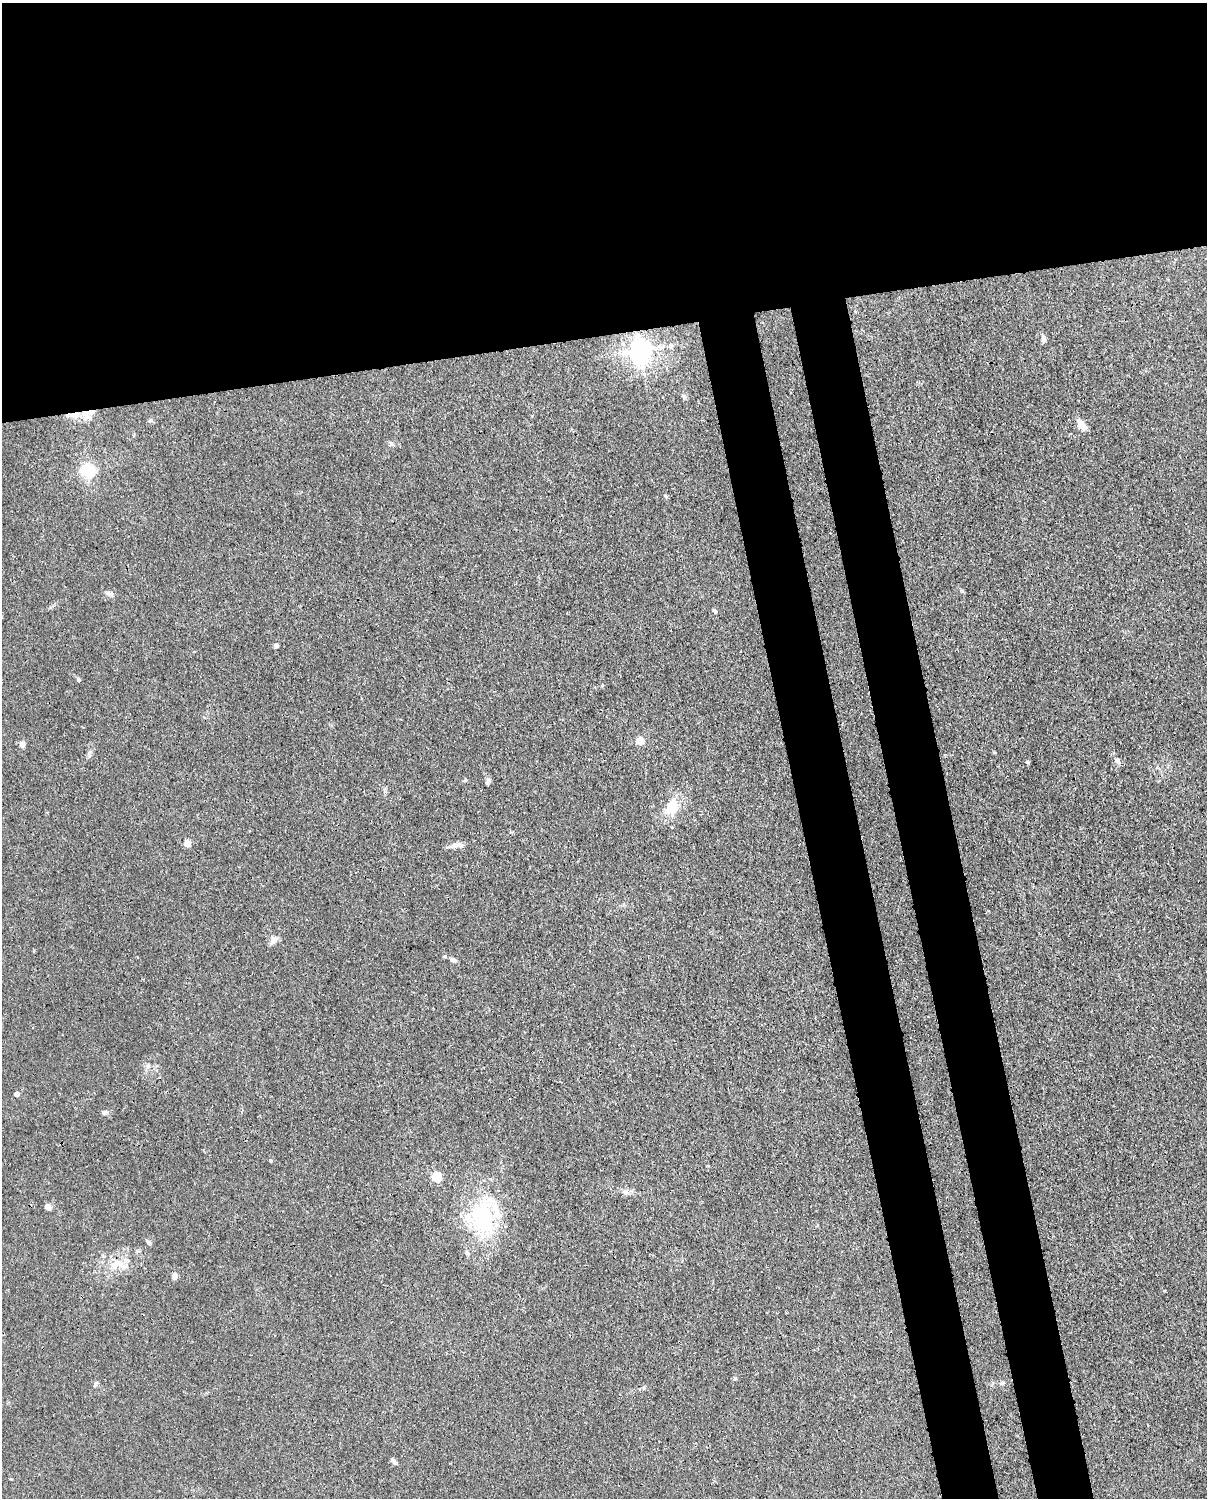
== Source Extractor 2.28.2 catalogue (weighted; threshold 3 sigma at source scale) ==
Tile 2 of 4 x 3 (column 2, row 1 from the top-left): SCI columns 1297-2501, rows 3258-4753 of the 5001 x 4906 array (HDU 1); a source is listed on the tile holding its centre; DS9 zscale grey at full resolution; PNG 1209 x 1500 px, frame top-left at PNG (2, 3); no overlay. Shown black and unused: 30% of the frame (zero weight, under 3 of 4 exposures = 7% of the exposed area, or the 3 px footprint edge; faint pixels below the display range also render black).
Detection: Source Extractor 2.28.2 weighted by HDU 2 'WHT'; one run over the whole footprint, this tile lists its part. Background 0.0269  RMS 0.0028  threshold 0.0128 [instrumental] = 3 sigma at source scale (4.5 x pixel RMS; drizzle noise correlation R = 1.50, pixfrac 1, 0.05/0.05 arcsec/px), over >= 5 px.
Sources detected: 40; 3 inside a brighter listed object's ellipse — not listed separately; the other 37 listed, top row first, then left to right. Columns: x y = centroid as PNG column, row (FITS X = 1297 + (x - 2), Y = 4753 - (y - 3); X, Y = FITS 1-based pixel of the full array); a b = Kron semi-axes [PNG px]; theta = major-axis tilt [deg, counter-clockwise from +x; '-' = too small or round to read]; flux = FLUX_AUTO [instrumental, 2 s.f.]
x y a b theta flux
1044 339 8 5 -90 0.98
640 351 7 7 - 240
684 397 6 4 90 0.43
90 412 14 8 15 2.6
74 416 17 7 -10 2.9
150 420 6 4 2 0.43
1082 425 13 7 -50 2.8
391 443 7 5 -44 0.6
88 471 6 6 - 47
666 496 6 4 -86 0.35
110 594 11 6 -28 0.96
715 611 7 3 -55 0.39
276 646 4 4 - 1.2
78 680 6 5 - 0.45
640 741 5 5 - 6.8
22 744 7 6 - 1.3
89 753 11 4 67 0.84
1118 761 9 6 -77 1
1028 762 5 4 - 0.41
488 782 7 5 45 0.6
672 807 16 11 86 7.5
187 843 6 6 - 2.3
456 845 16 7 12 1.6
274 940 10 8 54 1.8
453 960 8 5 -26 0.95
17 1094 4 4 - 1.9
104 1113 6 5 - 0.71
436 1177 5 5 - 18
48 1207 6 5 - 1.7
483 1218 49 31 -77 27
148 1242 8 4 -41 0.49
115 1266 13 7 48 2.3
175 1276 8 6 52 1.1
735 1379 7 3 8 0.38
1002 1383 6 5 - 0.55
95 1384 8 5 45 0.56
393 1461 10 4 -45 0.75
Overlapping masked pixels (flux is a lower limit): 2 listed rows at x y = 90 412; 74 416
Unlisted compact peaks at least as high as the median listed source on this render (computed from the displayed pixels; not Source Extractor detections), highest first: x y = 962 591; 270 1160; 672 827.